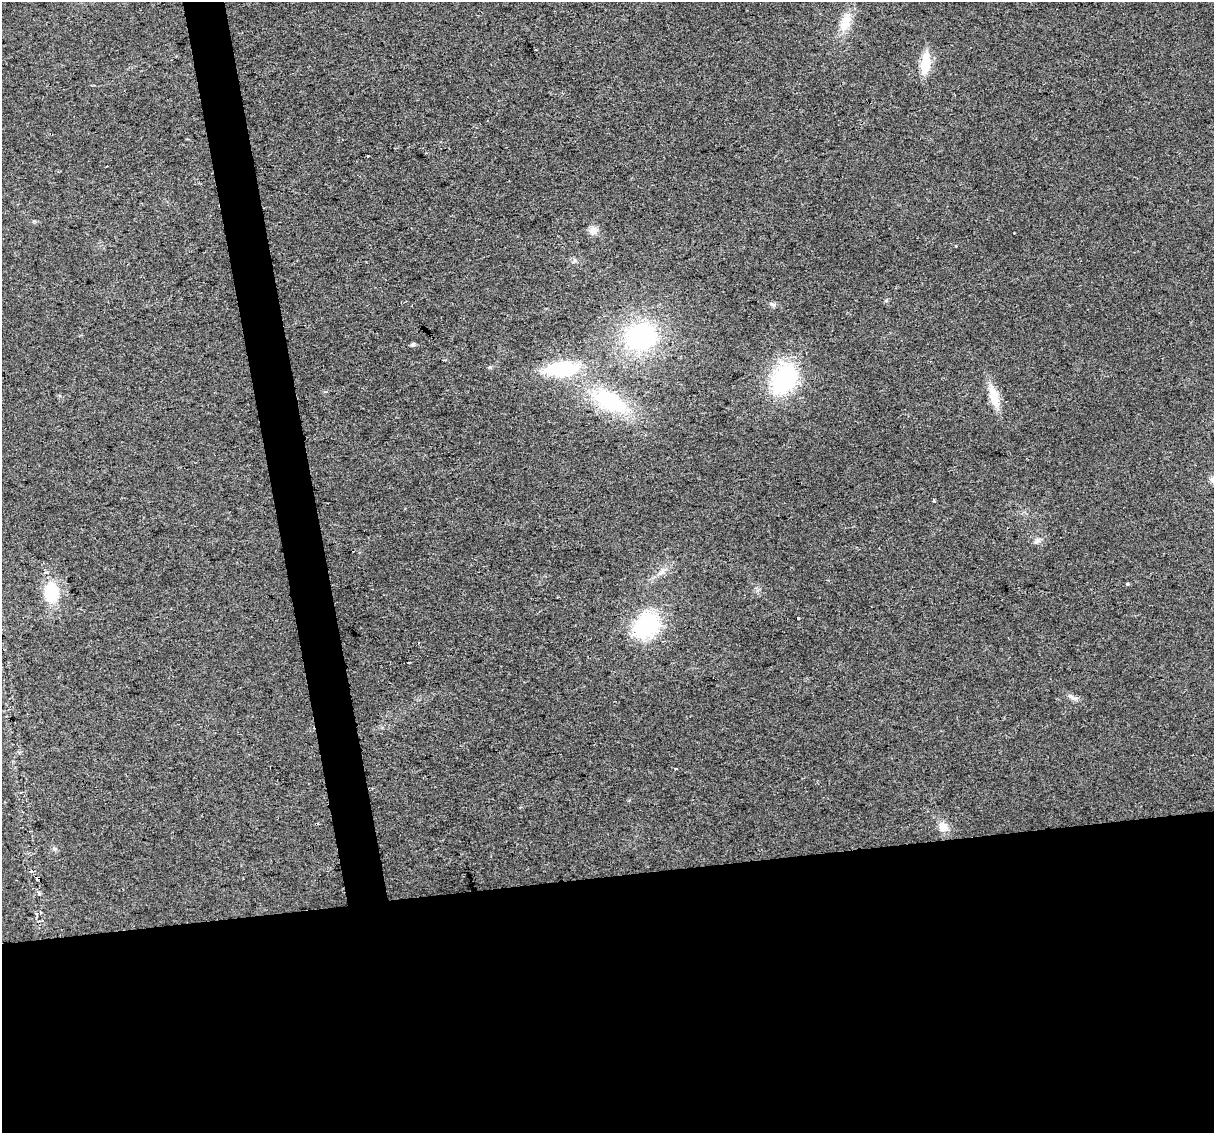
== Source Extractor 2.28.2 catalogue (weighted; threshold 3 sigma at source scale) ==
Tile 15 of 4 x 4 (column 3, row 4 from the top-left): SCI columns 2425-3636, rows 72-1202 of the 4848 x 4619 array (HDU 1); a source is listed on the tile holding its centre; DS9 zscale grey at full resolution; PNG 1216 x 1135 px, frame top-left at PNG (2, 2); no overlay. Shown black and unused: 25% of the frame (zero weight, under 2 of 3 exposures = <1% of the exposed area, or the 3 px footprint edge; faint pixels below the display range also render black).
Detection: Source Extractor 2.28.2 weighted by HDU 2 'WHT'; one run over the whole footprint, this tile lists its part. Background 0.0271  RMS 0.0062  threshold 0.0281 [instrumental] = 3 sigma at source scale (4.5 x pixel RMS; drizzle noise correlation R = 1.50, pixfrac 1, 0.0396/0.0396 arcsec/px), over >= 5 px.
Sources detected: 27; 2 cosmic-ray / hot-pixel residue — not listed; the other 25 listed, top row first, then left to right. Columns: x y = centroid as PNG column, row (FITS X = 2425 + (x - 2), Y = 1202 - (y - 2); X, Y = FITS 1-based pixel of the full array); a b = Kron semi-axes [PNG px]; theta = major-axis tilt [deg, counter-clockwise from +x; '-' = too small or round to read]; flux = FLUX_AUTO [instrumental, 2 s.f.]
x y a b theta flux
845 22 30 13 71 12
925 64 29 11 82 13
368 156 3 2 - 1.3
593 230 12 10 39 4
956 245 3 3 - 0.88
886 300 6 4 1 0.77
773 304 8 5 -19 1.4
641 337 30 26 16 86
413 345 6 5 - 1.4
490 367 6 4 17 0.8
562 369 31 15 2 47
785 379 32 23 59 66
994 396 28 11 -74 13
609 401 40 21 -29 54
934 500 3 3 - 2
1037 541 11 6 29 2.3
662 572 12 7 27 3.7
1127 584 3 3 - 5
52 592 23 17 -85 24
798 618 3 3 - 5.3
647 625 27 22 37 52
1072 697 17 5 -27 2.9
675 768 4 3 - 0.91
943 827 14 11 -48 6.1
54 849 7 4 -89 1.1
Unlisted compact peaks at least as high as the median listed source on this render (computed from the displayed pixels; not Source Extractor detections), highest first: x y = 39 894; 34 221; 575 260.